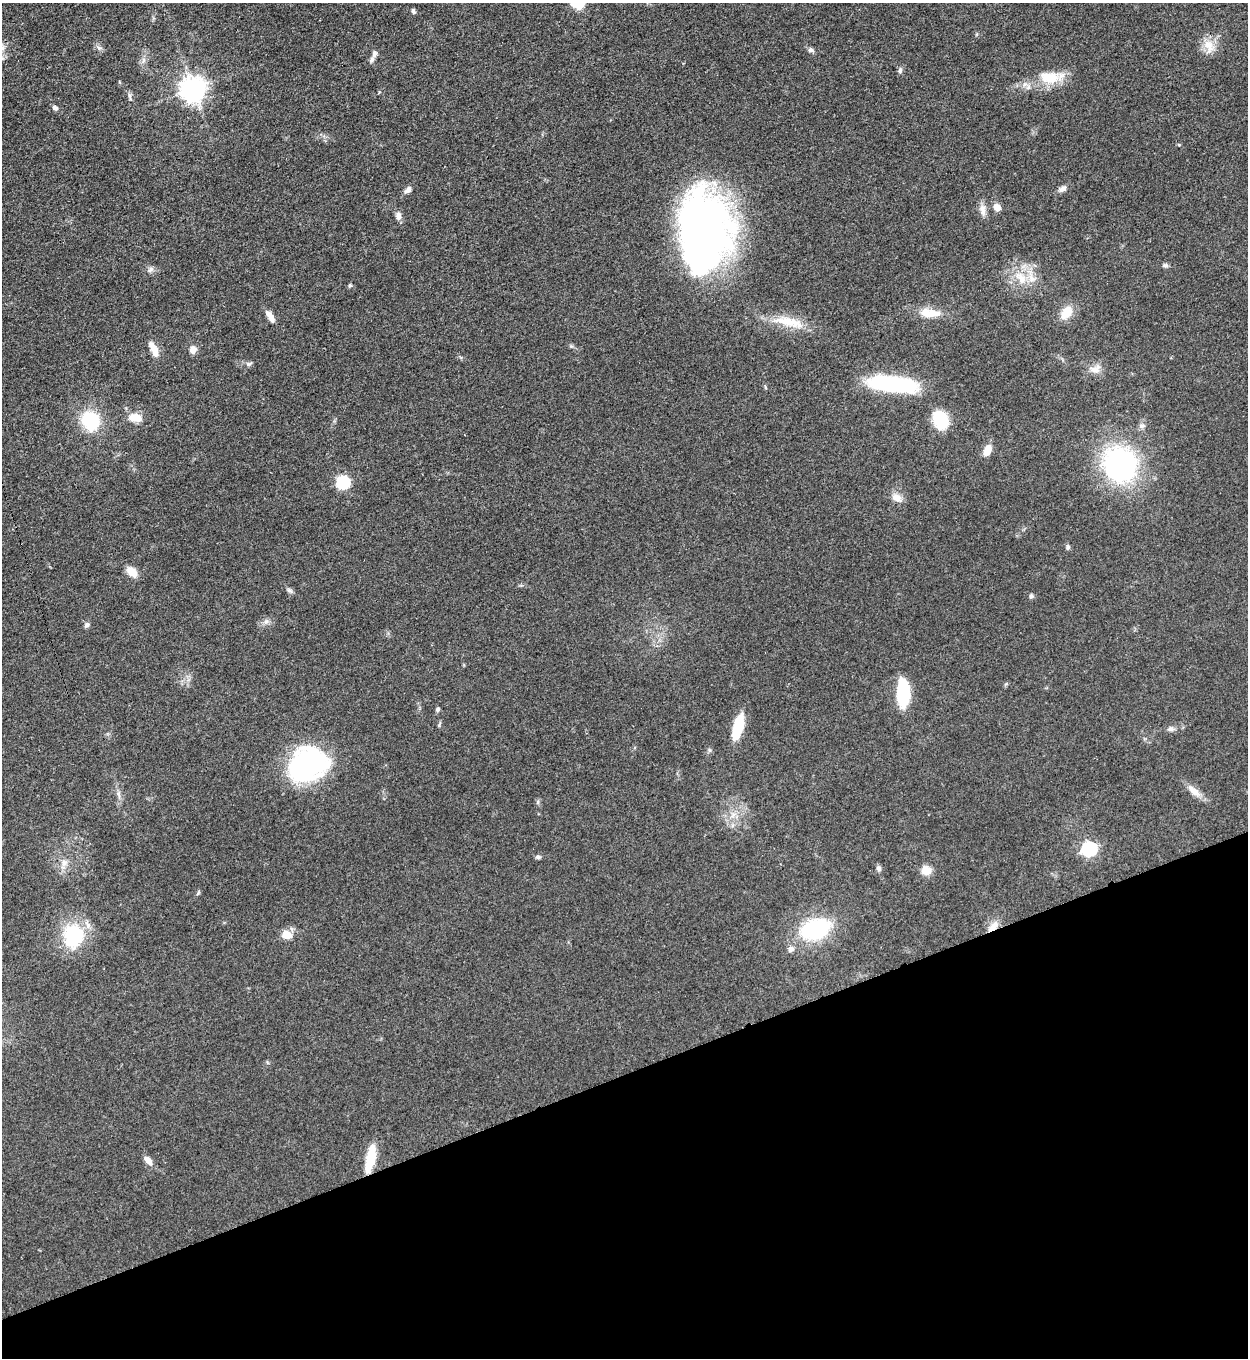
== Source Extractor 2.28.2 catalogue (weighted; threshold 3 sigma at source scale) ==
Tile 14 of 4 x 4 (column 2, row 4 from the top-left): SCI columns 1532-2777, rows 10-1365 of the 5427 x 5440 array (HDU 1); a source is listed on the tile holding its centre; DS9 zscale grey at full resolution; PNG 1250 x 1360 px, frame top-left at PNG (2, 3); no overlay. Shown black and unused: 21% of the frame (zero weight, under 3 of 5 exposures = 1% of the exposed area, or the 3 px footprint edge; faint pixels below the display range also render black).
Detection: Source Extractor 2.28.2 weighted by HDU 2 'WHT'; one run over the whole footprint, this tile lists its part. Background 0.063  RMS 0.0057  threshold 0.0256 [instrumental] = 3 sigma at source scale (4.5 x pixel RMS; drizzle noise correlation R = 1.50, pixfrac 1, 0.05/0.05 arcsec/px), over >= 5 px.
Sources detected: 69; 1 inside a brighter object's white glare — not listed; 2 inside a brighter listed object's ellipse — not listed separately; the other 66 listed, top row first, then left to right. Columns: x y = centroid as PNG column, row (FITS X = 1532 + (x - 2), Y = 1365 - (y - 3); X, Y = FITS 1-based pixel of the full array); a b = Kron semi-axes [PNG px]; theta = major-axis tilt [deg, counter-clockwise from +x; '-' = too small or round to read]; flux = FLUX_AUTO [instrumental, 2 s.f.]
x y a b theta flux
413 11 6 4 -72 1.3
1209 46 21 13 -68 8.3
99 48 9 6 -40 1.7
811 50 8 6 -13 1.6
374 54 10 6 76 2
143 60 9 4 81 1.7
900 70 9 5 82 1.5
1050 78 30 17 -4 16
193 90 8 8 - 540
130 96 7 4 -89 1.2
55 108 7 6 - 1.8
1062 189 11 7 34 2.8
408 190 9 6 45 2.5
997 207 8 8 - 3.9
982 210 16 8 -78 3.9
398 216 10 6 -79 3
703 232 74 46 90 320
1165 265 8 5 -9 1.3
150 269 9 6 40 1.9
1021 278 17 11 -56 9.6
350 285 5 4 - 0.86
929 313 26 10 -4 11
1066 313 16 11 54 9.2
270 316 17 7 -58 4.2
789 322 45 12 -12 16
153 347 20 8 -60 6.2
193 349 8 7 - 4.2
248 364 8 6 15 1.4
1095 369 15 10 19 4.8
892 384 53 15 -7 56
135 417 17 10 -9 7.4
90 420 21 18 -52 28
940 420 14 11 -66 31
987 450 13 8 68 6.2
1121 465 24 22 -63 130
343 482 6 6 - 74
897 498 14 10 -29 4.7
1068 547 6 5 - 1.2
132 572 11 7 -46 8.9
289 590 8 5 -31 1.4
1031 596 6 6 - 1.2
266 621 7 4 2 1.5
87 625 7 6 - 1.6
903 693 25 10 90 37
437 709 5 5 - 1.2
439 725 9 3 62 0.77
738 726 22 9 76 21
1170 729 9 7 -1 1.9
308 764 38 30 21 100
1194 791 22 8 -44 5.8
119 795 12 3 -75 1.8
538 802 7 4 89 0.95
733 815 9 5 46 2.1
1089 849 7 6 - 110
538 857 7 5 3 1.2
64 863 10 9 - 3.8
879 869 7 6 - 1.7
926 870 12 11 - 6
198 893 7 4 46 0.81
993 926 17 8 47 5.6
815 929 26 17 19 56
286 935 6 5 - 19
73 936 27 23 83 38
791 949 8 7 - 2.2
370 1158 29 9 77 17
148 1161 12 7 -50 4.4
Overlapping masked pixels (flux is a lower limit): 2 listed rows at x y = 993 926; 370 1158